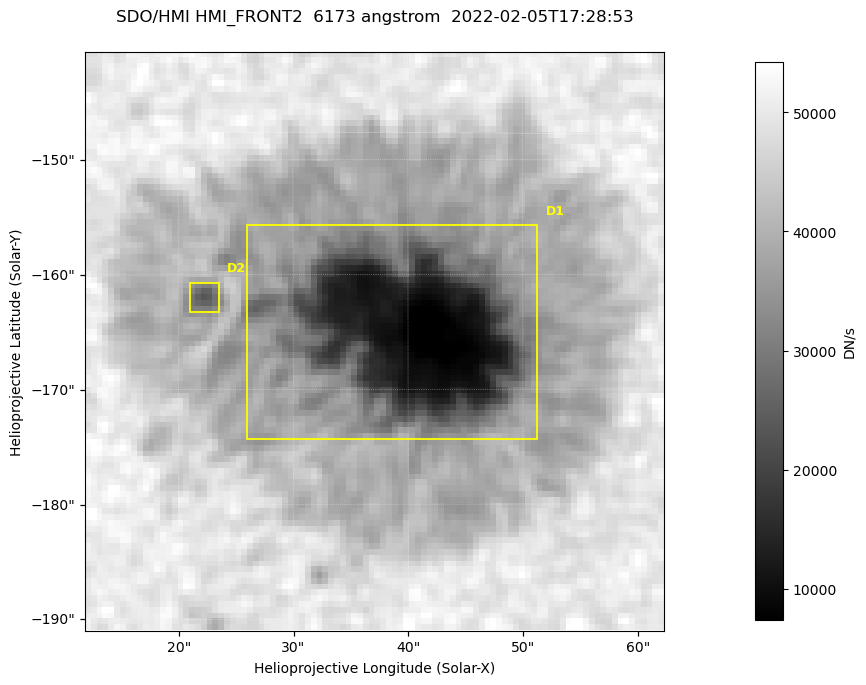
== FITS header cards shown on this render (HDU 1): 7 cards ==
TELESCOP= 'SDO/HMI '           / Telescope
INSTRUME= 'HMI_FRONT2'         / For HMI: HMI_SIDE1, HMI_FRONT2, or HMI_COMBINED
WAVELNTH=                6173. / [angstrom] Wavelength
DATE-OBS= '2022-02-05T17:28:53.400' / [ISO] Observation date {DATE__OBS}
CTYPE1  = 'HPLN-TAN'           / CTYPE1: HPLN
CTYPE2  = 'HPLT-TAN'           / CTYPE2: HPLT
BUNIT   = 'DN/s    '           / Physical Units

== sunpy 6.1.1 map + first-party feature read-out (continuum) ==
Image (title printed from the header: SDO/HMI HMI_FRONT2  6173 angstrom  2022-02-05T17:28:53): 100 x 100 px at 0.504 arcsec/px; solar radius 974 arcsec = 1931 px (partial field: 0.1% of the solar disc is inside the frame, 100% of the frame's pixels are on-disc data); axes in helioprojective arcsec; data unit DN/s (BUNIT, on the colour bar)
Orientation: roll -0.0702 deg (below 1 deg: not rotated)
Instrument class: CONTINUUM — white-light / continuum photospheric image (CONTENT/OBS_TYPE)
Dark features (sunspots / pores): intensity divided by the frame's on-disc median (partial field: no limb-darkening profile); reference = the frame's on-disc median (the 8%-of-disc-diameter window exceeds this field); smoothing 3 px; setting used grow <= 0.75, no closing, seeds <= 0.75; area >= 9 px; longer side >= 3 px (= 1.5 arcsec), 3 px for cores <= 0.7; partial field; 2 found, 2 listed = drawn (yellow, D1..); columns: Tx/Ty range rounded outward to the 2 arcsec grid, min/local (2 s.f., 1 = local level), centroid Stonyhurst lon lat
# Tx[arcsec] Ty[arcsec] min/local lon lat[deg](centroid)
D1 26..52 -176..-154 0.14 +2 -16
D2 20..24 -164..-160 0.58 +1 -16